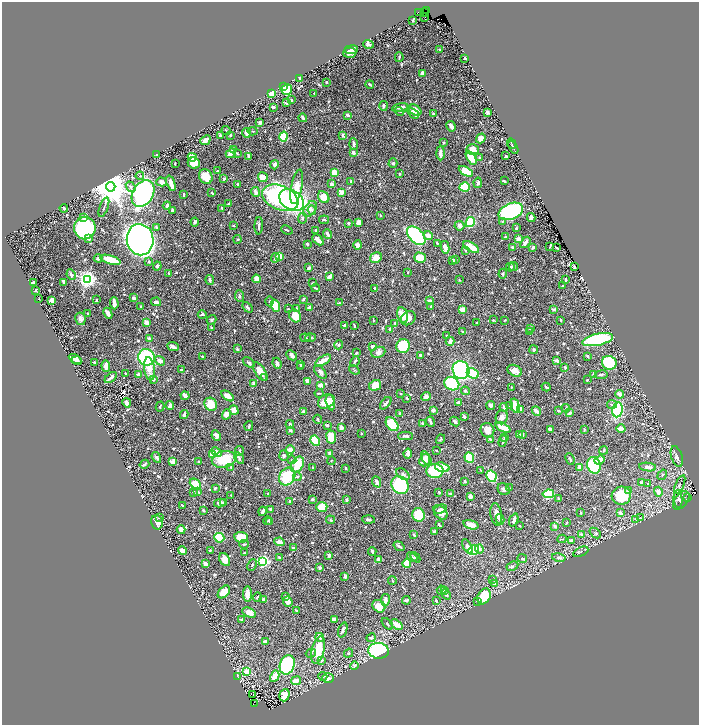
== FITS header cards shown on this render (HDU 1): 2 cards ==
NAXIS1  =                 1393
NAXIS2  =                 1445

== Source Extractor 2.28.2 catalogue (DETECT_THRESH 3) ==
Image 1393 x 1445 px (HDU 1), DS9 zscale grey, zoomed out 1/2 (1 PNG px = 2 x 2 image px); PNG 701 x 727 px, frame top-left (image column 1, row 1445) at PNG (2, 2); each listed source drawn as its Kron ellipse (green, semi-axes under 4 px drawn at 4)
Background 0.729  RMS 0.009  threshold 0.027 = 3 sigma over >= 5 px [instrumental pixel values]
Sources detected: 882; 47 cannot appear on this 1/2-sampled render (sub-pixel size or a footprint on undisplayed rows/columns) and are neither listed nor drawn; of the other 835, the 500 brightest by FLUX_AUTO listed and drawn (335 fainter detections omitted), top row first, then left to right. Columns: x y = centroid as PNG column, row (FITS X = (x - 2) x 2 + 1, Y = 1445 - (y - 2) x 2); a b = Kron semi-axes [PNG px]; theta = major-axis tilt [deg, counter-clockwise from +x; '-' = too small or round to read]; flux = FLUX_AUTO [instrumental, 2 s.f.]
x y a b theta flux
427 11 2 2 - 38
418 12 2 1 - 13
425 12 2 1 - 3.2
425 17 2 1 - 14
412 20 3 2 - 2.4
368 44 5 3 - 4.2
351 50 7 3 8 7.5
439 50 3 2 - 2.3
350 53 6 5 - 8.3
399 57 5 2 - 2.3
465 58 2 2 - 13
422 73 3 2 - 8.1
300 78 3 2 - 5.4
326 82 3 2 - 3
370 84 4 2 - 3.5
283 86 4 3 - 56
287 89 5 5 - 52
272 93 4 4 - 29
314 93 2 2 - 2.7
292 100 2 2 - 1.9
287 103 4 3 - 2.9
384 106 5 3 - 4.3
273 107 3 2 - 2.4
400 107 8 2 12 9
415 110 7 5 -39 12
399 111 5 3 - 2
487 112 2 2 - 9.9
413 113 6 2 -43 8.8
433 113 4 3 - 1.8
347 115 4 3 - 4.1
303 118 4 2 - 5.8
260 122 3 2 - 7.7
451 126 5 3 - 8.2
226 130 5 2 - 1.9
253 131 5 2 - 1.7
246 133 5 2 - 10
230 135 2 2 - 2.8
343 135 4 3 - 4.9
220 136 4 3 - 3.5
284 137 5 3 - 100
481 138 5 4 - 11
205 140 5 3 - 15
443 142 2 2 - 3.5
354 144 6 3 -85 5.4
512 144 5 3 - 2.3
513 147 7 2 -64 2.1
233 149 3 2 - 6.9
473 149 6 5 - 18
231 153 5 3 - 15
237 153 4 3 - 2.1
353 153 4 3 - 5.7
440 153 7 3 -89 12
157 154 3 2 - 2
249 156 3 2 - 5.6
506 156 4 2 - 3.3
192 157 4 4 - 29
471 158 7 4 -58 36
480 158 3 3 - 3.8
175 163 3 2 - 2
194 163 6 5 - 26
393 163 5 4 - 2.8
274 165 4 3 - 5.4
217 171 3 2 - 1.7
466 171 8 4 -29 35
334 172 3 3 - 25
399 174 2 2 - 2.5
140 176 4 3 - 2.1
206 176 8 6 -62 47
263 177 5 4 - 20
224 179 3 2 - 3.7
351 181 3 3 - 3.6
504 181 3 2 - 1.8
162 182 5 4 - 9.2
171 183 8 3 -70 19
478 183 5 3 - 4
237 184 2 2 - 3.5
331 184 3 3 - 7.3
111 187 5 4 - 7300
131 187 6 4 -51 4.7
297 187 17 5 79 37
465 187 5 4 - 110
255 192 5 3 - 10
342 192 3 2 - 19
212 193 3 2 - 3.5
143 194 14 10 59 450
183 195 4 2 - 2.5
324 197 6 5 - 29
280 198 19 12 -22 310
292 200 13 9 -34 430
229 204 3 2 - 3
167 206 4 3 - 7
104 207 10 2 70 2.9
64 208 4 2 - 8.5
222 208 2 2 - 4.9
310 209 8 5 58 7.6
172 210 3 2 - 3.2
312 210 5 4 - 2.9
511 211 13 8 23 490
380 215 3 2 - 1.7
84 217 4 3 - 6.2
302 218 5 3 - 3.3
531 218 4 3 - 5.3
324 220 5 2 - 2.7
502 221 4 3 - 2
195 222 4 3 - 4.5
358 222 3 3 - 17
470 222 5 4 - 120
349 223 2 2 - 5.4
233 226 2 2 - 2.1
259 226 9 2 87 4.7
459 226 5 4 - 7.3
156 227 3 3 - 3.6
85 228 11 11 - 300
516 228 2 2 - 3.9
287 230 6 2 -23 2.1
316 230 3 3 - 4.2
328 234 5 2 - 6.8
416 236 11 6 -46 190
428 236 4 3 - 16
505 237 2 2 - 1.7
88 239 2 2 - 12
237 239 4 3 - 2.2
518 239 2 2 - 28
140 240 15 13 -81 2100
318 240 6 2 -44 18
525 242 6 3 55 7.4
437 243 4 3 - 1.8
307 244 3 2 - 5
358 245 5 4 - 10
550 246 4 2 - 1.9
445 247 6 3 -77 9.6
471 247 9 3 -31 35
512 247 3 2 - 3.9
533 248 3 2 - 5.3
557 248 3 2 - 2.2
465 250 3 2 - 2.3
280 256 4 3 - 30
275 258 5 3 - 4
376 258 6 5 - 17
420 258 6 5 - 29
98 259 4 3 - 4.3
455 259 3 2 - 3.3
110 260 10 3 -18 34
452 260 3 3 - 3.9
149 262 4 3 - 2.3
157 266 4 3 - 4.7
574 266 3 2 - 2.3
510 267 4 3 - 2
513 267 4 3 - 3.2
309 268 4 3 - 3.8
408 272 2 2 - 1.9
169 273 4 2 - 1.8
503 274 5 3 - 2.2
71 275 5 4 - 5.6
329 277 4 3 - 11
87 279 4 3 - 1000
256 279 4 3 - 16
565 279 3 2 - 3
210 280 5 2 - 4.7
459 280 2 2 - 2.9
63 282 4 2 - 3
33 283 3 3 - 11
312 283 3 2 - 1.9
563 286 2 2 - 1.9
315 288 4 2 - 2
375 288 2 2 - 3.2
35 291 2 2 - 4.6
240 296 6 3 -83 3.4
134 298 3 3 - 9.4
39 299 2 2 - 2.3
303 299 3 2 - 2.7
52 300 4 3 - 14
97 300 3 2 - 2.4
270 301 5 3 - 1.8
429 301 3 2 - 6.3
156 302 5 2 - 6.5
114 303 6 2 -87 12
340 303 4 2 - 2.6
276 306 6 4 -71 66
140 307 3 2 - 1.7
247 307 6 3 -48 3.3
431 307 3 2 - 3.4
296 308 4 2 - 1.8
310 308 3 3 - 9.7
288 309 3 2 - 2
554 309 4 3 - 4.6
463 310 3 3 - 18
87 313 2 2 - 1.8
108 313 6 3 -66 5.5
202 314 4 3 - 3.5
403 315 8 5 -76 23
295 316 7 5 -54 28
408 318 8 6 40 13
80 319 6 5 - 6.5
212 320 5 4 - 2.8
373 320 3 2 - 1.8
493 320 3 3 - 2
505 320 2 2 - 1.9
561 320 2 2 - 2.3
146 322 3 3 - 16
395 323 2 2 - 2.5
477 323 3 2 - 2
345 325 3 3 - 5.9
354 325 3 2 - 2.2
211 328 3 3 - 1.8
530 328 3 2 - 1.9
390 329 3 2 - 2.3
463 332 4 2 - 2.4
530 332 3 2 - 2
447 336 3 3 - 2.1
311 337 5 4 - 2.6
305 338 5 3 - 2.2
149 339 4 3 - 7
598 340 16 6 12 190
450 341 4 3 - 9
339 345 4 4 - 2.3
403 346 7 6 - 120
173 347 6 3 -23 7.6
372 347 3 3 - 7.2
237 349 3 2 - 3.6
534 350 4 3 - 2.6
378 352 7 5 22 7.8
356 353 2 2 - 2.2
292 355 6 3 -43 7.5
420 355 3 2 - 5.6
202 356 2 2 - 2
588 356 3 2 - 2.3
146 357 8 8 - 190
75 359 7 3 -30 11
77 361 5 3 - 5.5
160 361 5 4 - 10
323 361 9 3 31 20
355 361 5 2 - 3
557 361 4 2 - 9.2
95 363 3 2 - 2.8
249 363 7 3 -35 3.9
277 363 6 3 -68 5.4
609 363 7 6 - 96
300 364 4 2 - 2.4
106 366 6 4 -86 10
301 367 2 2 - 2
565 367 3 2 - 3.7
149 369 11 5 -81 20
181 370 3 2 - 6.8
354 370 6 3 -37 1.9
461 370 9 8 - 340
260 371 10 5 -58 23
515 371 8 5 -27 14
320 372 8 5 -51 5.3
473 373 6 5 - 83
125 374 2 2 - 2.3
139 374 3 2 - 12
594 375 4 3 - 5.2
601 375 6 3 7 3.1
265 377 4 3 - 2.3
111 378 7 2 40 8.8
153 379 3 3 - 5.4
587 380 2 2 - 1.8
308 381 4 3 - 16
254 383 3 2 - 14
452 384 7 6 - 140
320 385 3 2 - 12
375 385 6 5 - 25
511 387 2 2 - 1.8
546 387 4 2 - 2.3
465 391 4 3 - 2.4
319 393 4 2 - 1.7
400 394 2 2 - 2.7
619 394 4 3 - 6.8
185 396 4 2 - 13
228 396 7 3 -33 19
426 397 5 4 - 9.1
407 398 3 2 - 2.2
326 401 9 6 30 44
127 403 5 3 - 10
330 403 8 4 -75 14
386 403 7 3 50 4.7
458 403 3 3 - 7.8
211 404 7 6 - 34
612 404 5 3 - 4.8
491 405 4 3 - 6
170 406 4 3 - 13
510 406 3 3 - 1.7
515 406 7 4 -75 36
160 407 5 2 - 2.6
504 407 4 3 - 5.3
566 408 4 2 - 1.7
521 409 4 3 - 9.5
234 410 5 4 - 16
433 410 2 2 - 18
618 410 7 5 80 110
303 411 4 3 - 3.3
536 411 5 3 - 8.9
558 411 4 2 - 2.9
400 413 3 2 - 4.8
570 413 4 2 - 4.6
184 414 4 2 - 4.4
226 414 5 4 - 15
464 417 3 2 - 4.7
502 417 7 6 - 9.3
318 419 4 3 - 2.5
455 421 5 3 - 4.8
430 422 5 2 - 2.8
422 423 2 2 - 5.7
290 424 4 2 - 6.4
392 424 8 5 -51 100
327 425 3 3 - 4.3
249 426 5 2 - 2.1
341 427 4 3 - 9.8
503 427 8 3 -26 38
621 428 4 3 - 13
550 429 4 3 - 5.5
584 429 4 3 - 2
290 430 3 3 - 3.1
487 430 7 7 - 12
361 433 2 2 - 1.7
522 434 3 3 - 3.7
216 435 5 4 - 6
519 435 3 3 - 8.9
406 436 7 3 -1 3.9
331 437 6 5 - 44
505 437 3 3 - 3.8
440 439 5 2 - 1.9
490 439 3 2 - 2.4
315 441 5 3 - 78
503 441 6 2 70 3.3
290 450 4 4 - 12
436 450 2 2 - 2.3
604 450 4 3 - 2.1
239 451 5 3 - 3.2
217 452 6 4 -41 9.5
330 453 3 3 - 7.3
408 453 5 3 - 10
212 455 4 4 - 37
284 456 5 4 - 4.3
677 456 10 5 -72 5.8
156 457 6 3 -56 4.5
469 457 5 4 - 55
239 458 6 3 -55 4.8
426 458 8 3 -62 8.4
224 459 12 8 12 63
570 459 6 2 -66 2.4
292 460 4 3 - 2
425 460 6 5 - 16
600 460 5 3 - 20
331 461 4 3 - 1.7
172 462 3 2 - 30
198 462 3 2 - 1.7
144 464 5 2 - 3
297 464 8 6 56 48
594 465 8 6 -79 110
231 467 3 3 - 2.4
442 467 7 4 -15 27
580 467 3 3 - 17
648 467 8 3 -6 9
312 468 3 2 - 1.9
346 468 3 2 - 1.7
481 470 3 2 - 2
435 471 8 7 - 190
403 474 7 5 -37 5.2
662 475 5 3 - 2.3
297 476 4 4 - 2.4
491 476 6 5 - 130
287 477 9 7 56 65
465 481 3 2 - 2.9
377 482 6 3 -68 5.8
641 483 4 3 - 7.2
195 484 6 4 -43 33
648 484 3 3 - 2.9
680 484 10 4 68 4.6
400 485 9 8 - 150
215 488 3 2 - 2.4
509 488 2 2 - 3.1
504 489 6 5 - 5.2
629 491 3 3 - 7.2
194 492 3 2 - 2.9
198 492 4 3 - 3
439 492 2 2 - 3.1
658 492 5 3 - 11
450 493 3 2 - 2.1
268 494 4 2 - 2.2
548 494 6 4 8 140
231 495 2 2 - 2.3
621 496 10 9 - 57
470 497 3 3 - 15
558 498 2 2 - 3.7
688 498 2 1 - 14
312 499 3 3 - 2.4
347 499 4 3 - 2.1
678 499 9 4 -85 5.2
681 500 10 6 51 7.6
290 501 3 2 - 5.4
220 503 6 3 12 8.5
224 503 4 3 - 2.9
182 505 4 2 - 2.3
322 507 5 5 - 51
271 509 2 2 - 12
440 509 7 3 22 6.7
204 510 2 2 - 2.9
263 511 5 2 - 8.8
440 512 8 5 -47 13
581 513 3 2 - 1.7
620 513 4 2 - 9
496 514 11 5 -81 12
418 515 7 6 - 83
159 517 3 2 - 2.2
640 518 3 3 - 3.8
369 519 6 3 -3 4.8
500 519 5 3 - 6.6
636 519 3 3 - 1.8
330 520 4 3 - 1.8
514 520 7 2 68 4.2
267 521 4 2 - 1.9
270 521 4 2 - 2.6
157 522 7 6 - 15
566 523 3 2 - 1.8
439 525 3 2 - 1.9
471 525 8 4 -16 15
520 526 2 2 - 2.5
555 526 4 3 - 5
181 530 4 3 - 10
435 531 3 2 - 2
595 533 6 4 -40 3.6
581 534 4 4 - 2.1
414 535 3 2 - 4.3
241 537 7 5 -7 43
219 538 5 4 - 65
562 539 4 3 - 1.8
572 541 3 3 - 10
279 542 5 3 - 8.6
244 544 5 3 - 2.4
399 546 6 2 -34 3.6
467 546 8 4 -62 6.8
293 548 4 2 - 9.2
479 549 4 4 - 5.8
474 550 6 4 41 110
183 551 4 4 - 16
210 551 2 2 - 1.8
372 551 4 2 - 3.7
581 552 8 3 24 2.6
244 553 2 2 - 1.9
329 555 3 2 - 7.5
279 557 3 3 - 2.8
412 557 6 4 -40 5.4
415 557 6 3 -49 2.5
559 557 7 3 -11 4.5
225 559 7 5 -60 15
522 559 5 2 - 4.4
378 560 3 3 - 9.9
263 561 3 3 - 340
407 563 4 4 - 54
205 564 4 3 - 8.3
252 565 6 3 65 2.1
512 566 6 3 27 3.4
320 568 2 2 - 14
345 576 3 3 - 5.6
493 579 3 3 - 2
392 580 4 2 - 2
494 583 3 3 - 4.5
441 590 5 4 - 2.8
445 590 3 3 - 3.6
224 592 7 5 47 26
247 594 8 4 90 13
446 595 5 3 - 3.8
286 596 3 2 - 3.5
484 596 8 6 60 60
257 597 5 2 - 1.8
264 599 3 3 - 4.5
385 600 6 3 81 11
406 600 4 3 - 5.1
436 601 3 2 - 3.2
477 601 3 3 - 1.7
288 602 5 4 - 13
379 606 7 5 -42 25
296 610 4 2 - 2.8
249 613 7 4 -25 14
241 619 3 2 - 2.5
334 620 4 3 - 7.9
387 624 7 3 -48 2.2
396 625 7 3 -36 19
343 630 8 3 71 6.8
320 637 4 3 - 4
371 638 4 3 - 4.5
265 642 3 3 - 6.8
318 650 14 6 76 65
379 651 10 8 -5 330
311 653 5 4 - 2.8
349 653 5 4 - 2.4
321 661 4 3 - 3.9
287 665 10 7 73 260
354 666 4 3 - 3.7
247 672 3 3 - 34
237 676 4 2 - 2
275 676 6 4 60 22
323 676 4 3 - 2
328 678 6 5 - 7.9
296 681 5 3 - 16
253 695 3 1 - 4.4
285 695 6 5 - 39
255 703 2 1 - 12
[335 fainter detections neither listed nor drawn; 47 sub-pixel or undisplayed-footprint detections neither listed nor drawn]